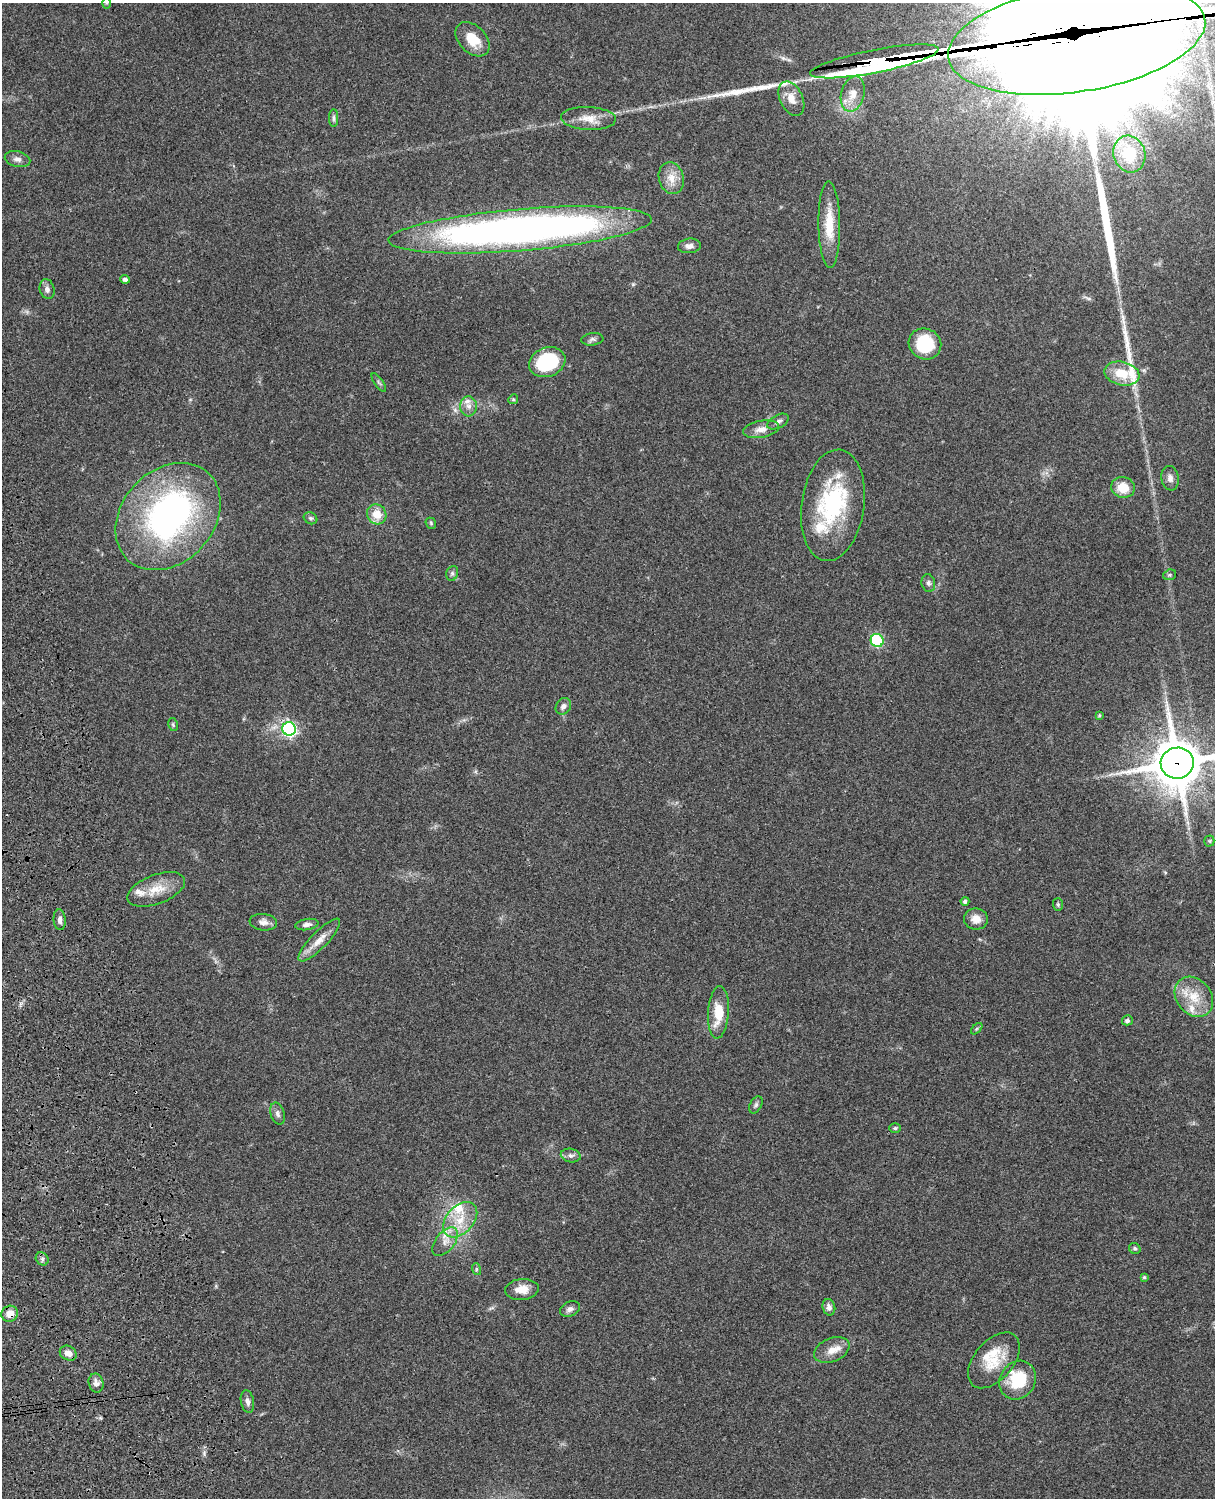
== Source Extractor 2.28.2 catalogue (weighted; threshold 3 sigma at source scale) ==
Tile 7 of 4 x 3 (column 3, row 2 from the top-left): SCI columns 2545-3757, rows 1773-3268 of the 5088 x 4927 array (HDU 1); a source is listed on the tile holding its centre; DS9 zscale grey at full resolution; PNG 1217 x 1500 px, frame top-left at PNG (2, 3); each listed source drawn as its Kron ellipse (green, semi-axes under 4 px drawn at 4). Shown black and unused: <1% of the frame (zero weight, under 3 of 4 exposures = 6% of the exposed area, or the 3 px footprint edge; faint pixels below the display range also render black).
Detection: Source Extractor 2.28.2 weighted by HDU 2 'WHT'; one run over the whole footprint, this tile lists its part. Background 0.0774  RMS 0.0058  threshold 0.0259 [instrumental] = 3 sigma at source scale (4.5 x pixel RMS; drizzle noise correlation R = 1.50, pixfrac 1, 0.05/0.05 arcsec/px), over >= 5 px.
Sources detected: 92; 2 inside a brighter object's white glare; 1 cosmic-ray / hot-pixel residue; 6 long thin detections or spike segments (spike, bleed or trail) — neither listed nor drawn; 9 inside a brighter listed object's ellipse — not listed separately; the other 74 listed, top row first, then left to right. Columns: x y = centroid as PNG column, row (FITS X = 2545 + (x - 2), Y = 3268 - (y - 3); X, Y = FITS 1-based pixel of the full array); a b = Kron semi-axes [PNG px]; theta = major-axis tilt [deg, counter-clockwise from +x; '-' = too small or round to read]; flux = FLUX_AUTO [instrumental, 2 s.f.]
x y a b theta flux
107 3 5 3 - 0.59
473 39 20 13 -45 13
1077 39 130 53 9 53000
874 61 65 11 11 3000
853 94 18 11 75 7.9
791 98 18 11 -64 7.8
334 118 9 4 90 1.4
588 118 27 11 -3 8.7
1129 154 18 16 -74 23
17 159 13 7 -14 2.9
671 178 16 12 -75 7.3
829 224 43 11 -89 16
520 230 132 21 5 410
689 246 11 7 6 2.7
125 279 4 4 - 1.9
47 289 10 7 -76 2.4
592 339 11 6 6 1.6
925 344 16 15 - 27
547 362 18 14 21 40
1122 373 18 11 -12 13
379 382 11 2 -55 1
513 399 5 4 - 0.8
469 406 10 8 -87 3.5
778 422 12 6 28 2.4
761 429 18 8 10 5.1
1170 478 12 8 -81 3
1123 487 12 10 -13 10
833 505 56 31 82 56
377 514 10 9 - 8.9
168 517 59 46 47 180
310 518 7 5 -30 1.2
431 523 6 5 - 0.85
452 573 7 6 - 1.4
1170 575 6 5 - 1
928 583 9 7 -80 1.6
877 640 7 6 - 35
563 706 9 7 54 2.5
1099 715 4 3 - 0.67
173 725 6 4 -79 0.88
289 729 7 6 - 120
1177 763 16 15 - 2700
1209 841 5 5 - 0.76
156 889 30 14 21 13
965 901 4 4 - 1.4
1058 905 6 5 - 0.99
976 919 12 10 -8 4.9
60 920 10 6 -85 2.4
263 922 13 8 -7 3.3
307 925 11 5 9 2.4
319 940 29 8 46 7.3
1194 997 22 17 -49 14
718 1012 26 10 86 14
1127 1020 5 5 - 1.5
977 1029 7 4 45 0.82
756 1105 9 5 60 1.5
278 1114 11 6 -74 2.2
895 1128 6 5 - 0.93
571 1156 10 6 -10 2.1
460 1220 20 13 48 14
445 1242 17 9 50 5.7
1135 1249 6 5 - 1
42 1259 7 6 - 1.5
476 1269 6 4 -73 0.74
1144 1277 4 4 - 0.89
522 1289 17 10 5 7
829 1307 8 6 -76 2.8
570 1309 10 7 26 2.4
10 1314 8 8 - 5.7
832 1350 18 11 23 6.9
68 1353 9 7 -31 4.3
994 1360 32 19 50 18
1018 1380 20 17 58 25
96 1383 10 7 -78 2.7
247 1401 11 6 -79 2.3
Overlapping masked pixels (flux is a lower limit): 4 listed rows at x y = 1077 39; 874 61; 1177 763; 10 1314
Isophote crosses this tile's border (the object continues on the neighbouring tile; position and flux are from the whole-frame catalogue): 3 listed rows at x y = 107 3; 1077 39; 1177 763